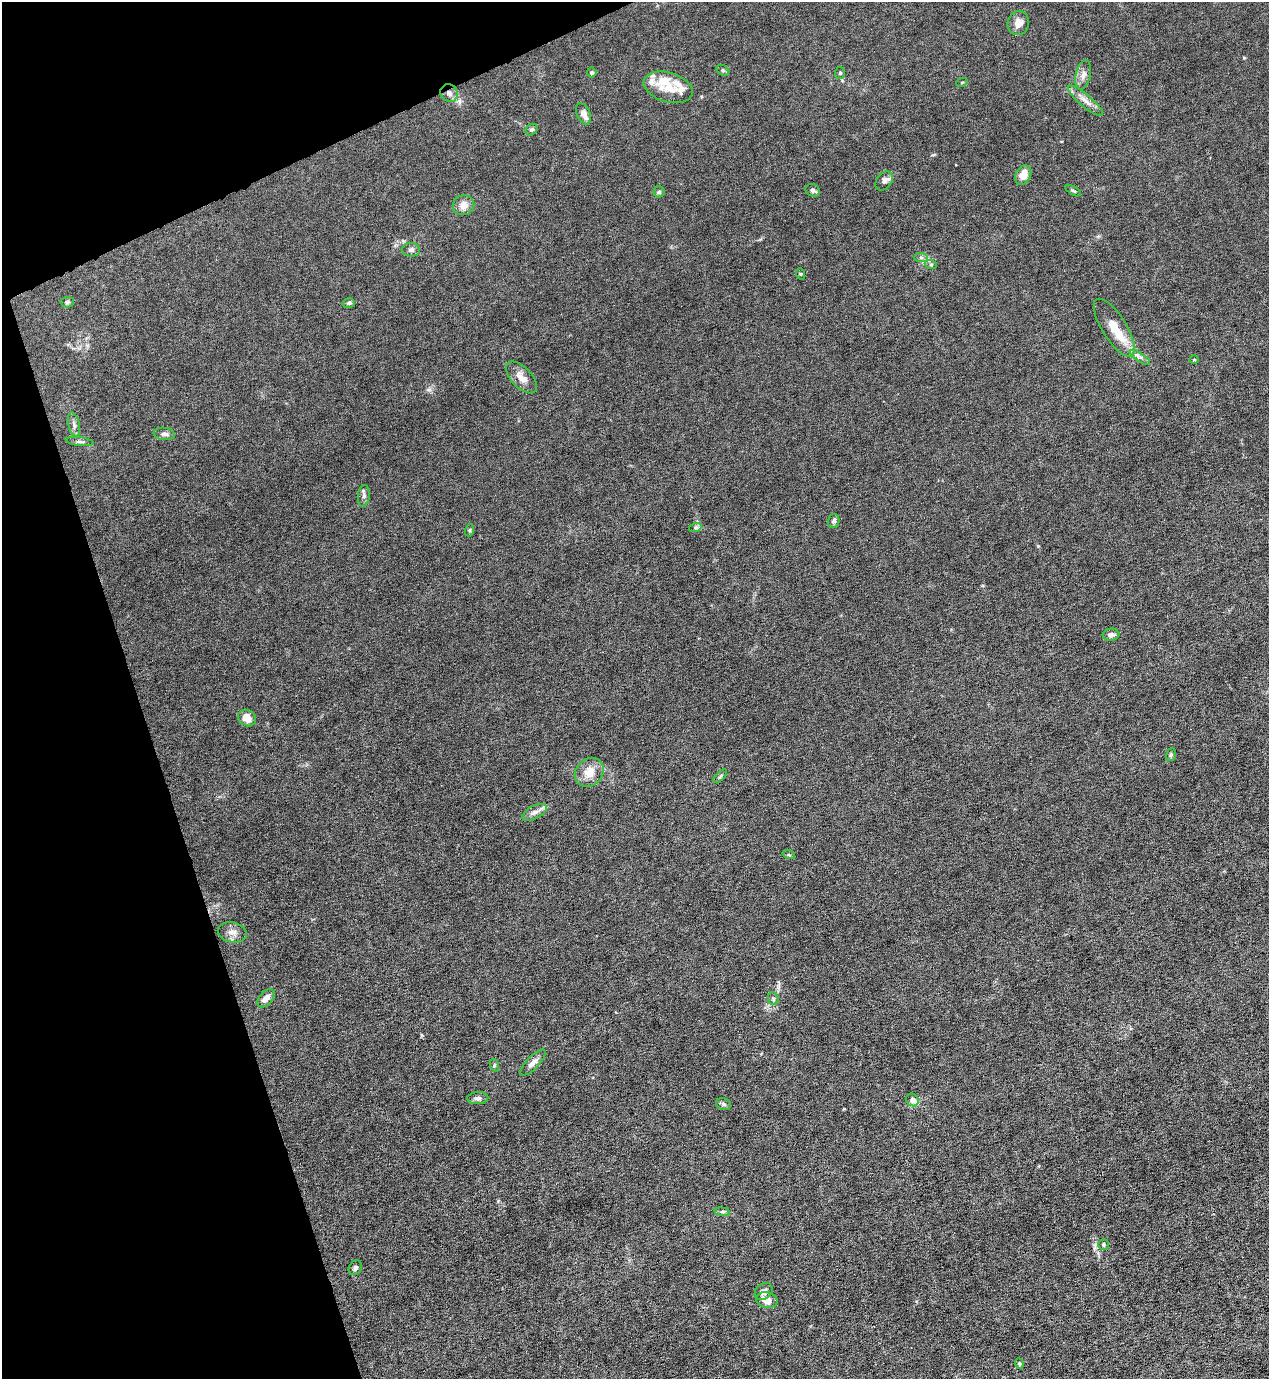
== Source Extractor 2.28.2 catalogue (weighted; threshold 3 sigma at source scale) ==
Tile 5 of 4 x 4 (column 1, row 2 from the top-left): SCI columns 277-1543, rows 2754-4130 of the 5490 x 5506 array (HDU 1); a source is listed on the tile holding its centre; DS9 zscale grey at full resolution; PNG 1271 x 1381 px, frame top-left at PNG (2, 2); each listed source drawn as its Kron ellipse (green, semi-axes under 4 px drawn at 4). Shown black and unused: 17% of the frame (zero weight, under 6 of 12 exposures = <1% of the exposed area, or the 3 px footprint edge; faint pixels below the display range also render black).
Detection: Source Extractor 2.28.2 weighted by HDU 2 'WHT'; one run over the whole footprint, this tile lists its part. Background 0.017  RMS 0.0031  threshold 0.0129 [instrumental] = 3 sigma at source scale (4.09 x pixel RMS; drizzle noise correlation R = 1.36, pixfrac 0.8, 0.05/0.05 arcsec/px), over >= 5 px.
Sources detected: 62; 7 inside a brighter listed object's ellipse — not listed separately; the other 55 listed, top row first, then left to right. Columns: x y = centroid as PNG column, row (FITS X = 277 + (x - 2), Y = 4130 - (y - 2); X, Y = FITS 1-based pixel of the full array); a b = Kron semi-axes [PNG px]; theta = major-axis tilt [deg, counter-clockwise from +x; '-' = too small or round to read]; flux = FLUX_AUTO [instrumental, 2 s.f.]
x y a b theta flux
1018 23 12 10 72 2.3
723 70 7 5 -30 0.44
592 73 5 5 - 0.57
840 73 6 5 - 0.43
1083 75 15 7 77 1.7
962 82 6 3 19 0.29
668 87 25 14 -16 5.8
449 93 9 8 - 1.4
1085 101 22 6 -41 2.1
584 114 11 6 -65 2
532 130 6 5 - 0.6
1023 175 10 7 63 2.8
884 181 10 7 52 0.97
813 190 7 6 - 0.79
1073 191 8 4 -29 0.42
659 192 5 5 - 0.42
463 205 11 10 - 2.4
411 250 9 7 -3 0.9
921 258 7 4 -1 0.58
931 265 6 4 -18 0.4
801 274 6 3 -70 0.3
67 302 7 5 3 0.5
349 303 6 5 - 0.55
1114 328 33 12 -58 5.8
1140 357 11 4 -34 0.85
1194 360 4 3 - 0.26
521 377 20 10 -46 2.9
74 425 12 5 -77 1.1
164 434 11 6 -7 0.9
80 442 14 4 -8 0.74
364 496 11 6 84 0.84
834 521 7 5 74 0.74
695 528 6 4 19 0.49
470 530 6 4 71 0.36
1111 635 8 6 6 1.1
247 718 9 8 - 2.8
1171 755 6 5 - 0.47
589 772 16 13 44 4
720 776 8 3 45 0.36
534 812 13 6 27 1.5
789 855 6 4 -18 0.38
232 932 14 10 -13 2.1
266 998 11 6 49 1.8
773 999 6 5 - 0.55
533 1063 17 6 46 1.6
494 1065 6 4 -73 0.41
478 1098 10 6 3 0.97
912 1100 6 6 - 1.6
723 1104 7 5 -17 0.58
722 1212 8 4 -8 0.53
1103 1245 5 5 - 0.46
355 1268 8 6 55 0.76
764 1291 10 7 40 1.4
767 1300 11 7 -13 2.9
1019 1364 5 4 - 0.36
Overlapping masked pixels (flux is a lower limit): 1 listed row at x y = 449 93